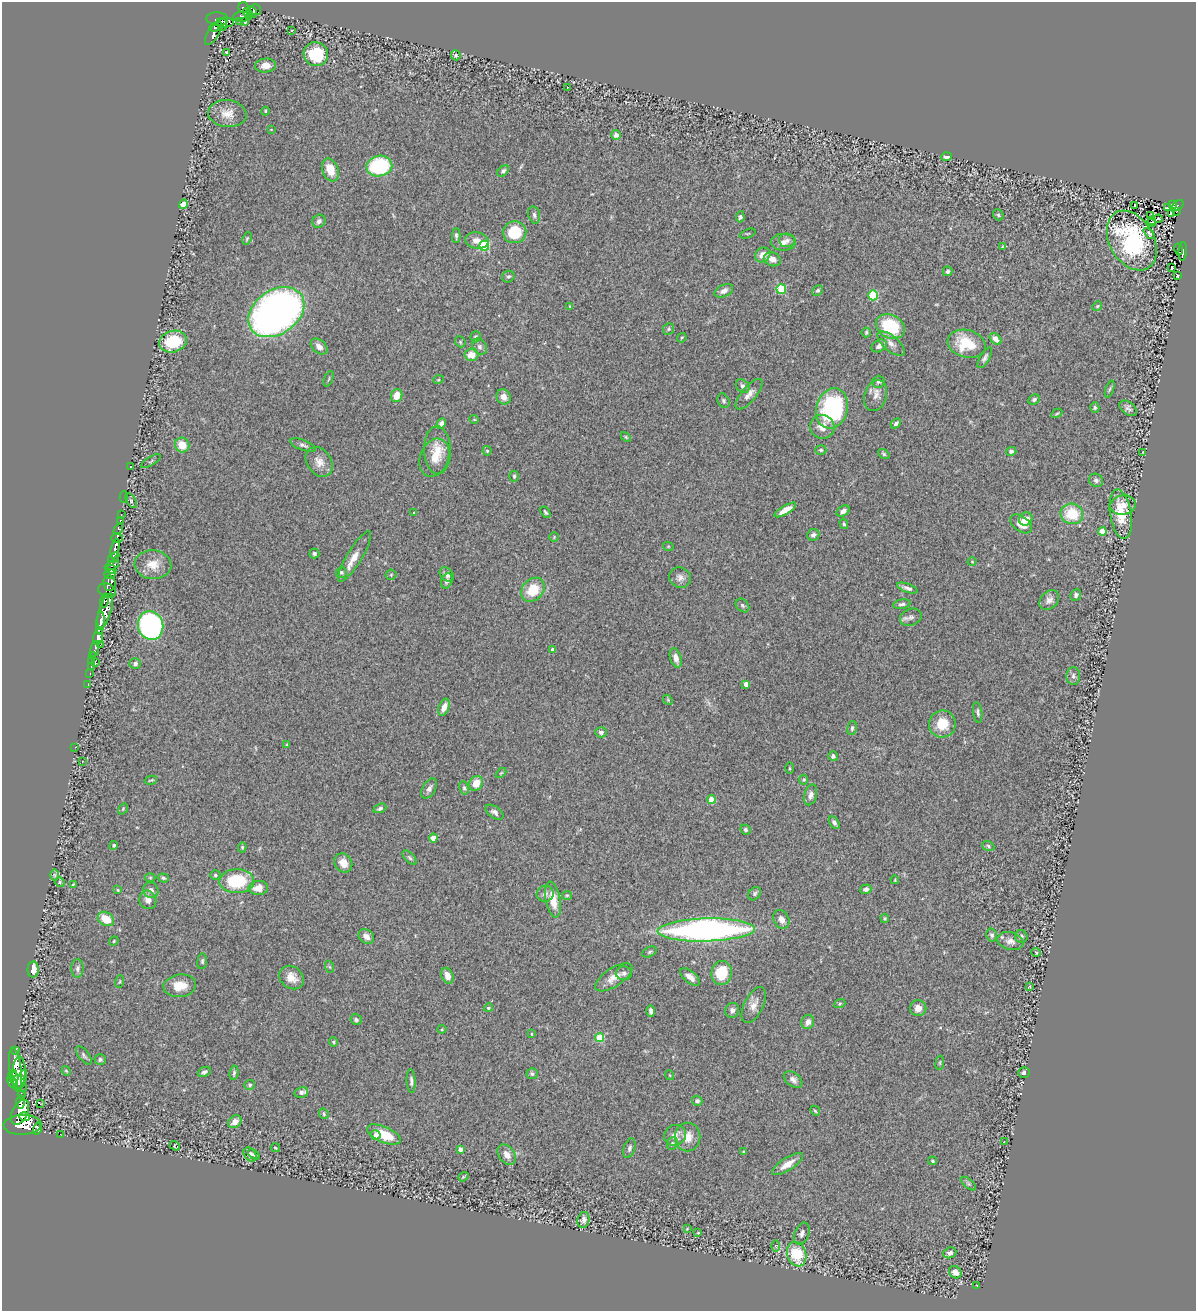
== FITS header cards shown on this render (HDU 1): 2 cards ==
NAXIS1  =                 1194
NAXIS2  =                 1309

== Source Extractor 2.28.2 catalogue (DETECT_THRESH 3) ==
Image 1194 x 1309 px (HDU 1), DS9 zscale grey, 1 PNG px = 1 image px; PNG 1198 x 1313 px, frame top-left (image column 1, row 1309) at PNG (2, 2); each listed source drawn as its Kron ellipse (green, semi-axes under 4 px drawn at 4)
Background 0.573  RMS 0.07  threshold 0.211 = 3 sigma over >= 5 px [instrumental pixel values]
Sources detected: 319; all 319 listed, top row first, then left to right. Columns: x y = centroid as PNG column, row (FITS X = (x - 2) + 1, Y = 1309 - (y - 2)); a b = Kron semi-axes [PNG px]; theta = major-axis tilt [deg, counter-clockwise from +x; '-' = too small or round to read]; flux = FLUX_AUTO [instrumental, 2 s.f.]
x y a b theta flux
244 8 6 5 - 270
256 10 5 5 - 81
252 12 6 4 -63 220
248 13 6 3 -43 240
242 17 9 5 3 220
217 19 11 7 -5 450
240 21 3 3 - 99
244 22 3 2 - 9.4
225 23 9 5 1 250
222 25 6 5 - 340
215 27 5 3 - 140
292 31 3 3 - 6.7
213 33 13 5 59 200
226 52 3 3 - 5.1
316 54 12 11 - 220
456 55 5 5 - 8
266 65 10 7 3 38
567 87 2 2 - 3.1
265 111 4 4 - 4.3
227 114 19 13 -5 62
271 129 3 2 - 3.2
616 135 5 5 - 23
947 157 5 3 - 19
379 166 13 10 9 360
330 170 12 8 -70 76
503 171 7 4 43 11
183 204 5 4 - 61
1135 205 3 2 - 3.2
1172 205 3 2 - 22
1178 205 6 3 39 80
1167 207 3 2 - 3.4
1177 211 3 3 - 10
1171 213 3 2 - 4.1
534 215 9 5 -76 14
998 215 6 5 - 6.5
1150 215 4 2 - 2.8
740 217 5 4 - 8.6
1158 219 4 3 - 6.5
1151 220 3 2 - 4.2
319 221 7 6 - 18
1151 223 5 3 - 7.6
515 232 11 11 - 170
1149 233 6 3 -45 8.5
748 234 8 2 21 4.1
456 235 7 4 87 9.9
247 238 6 3 64 5.5
787 240 8 7 - 15
477 241 12 8 -10 36
1132 241 32 22 -60 550
783 242 12 8 -1 27
484 246 5 5 - 280
1002 247 4 3 - 3.8
1178 249 6 3 -77 32
1183 251 9 3 84 77
763 255 8 7 - 46
772 259 9 6 -22 33
1172 268 3 2 - 5.3
948 271 5 4 - 11
1177 276 3 2 - 3.8
508 277 6 5 - 9.9
781 289 5 5 - 240
818 290 6 4 43 10
724 291 10 6 26 21
873 295 5 4 - 250
570 306 4 4 - 4.7
1097 306 5 4 - 5.5
276 312 30 22 35 2900
890 327 15 11 -27 260
669 329 6 5 - 8.5
866 332 5 4 - 8.1
475 337 5 5 - 9.2
682 338 5 3 - 5.1
996 339 7 4 -44 39
173 342 14 10 17 200
460 342 6 5 - 6.7
891 344 16 7 -40 32
967 344 19 13 -15 170
319 346 9 6 -41 28
879 346 8 5 30 21
479 347 8 6 -48 13
471 355 7 6 - 50
985 358 11 5 59 14
329 379 8 2 69 5.4
438 380 5 3 - 3.9
878 382 6 6 - 11
743 386 7 6 - 17
1110 389 9 4 71 8.4
749 394 19 7 49 31
397 395 7 5 71 65
876 395 16 11 72 37
504 397 8 7 - 30
1034 400 6 5 - 13
724 401 7 5 -60 11
832 408 20 15 74 580
1095 408 5 4 - 7.9
1128 408 10 6 -39 16
1057 413 6 2 30 5.2
474 419 5 3 - 3.8
896 423 5 4 - 13
441 424 5 4 - 19
822 427 12 11 - 46
626 437 6 3 -45 5
182 445 7 7 - 70
303 445 13 5 -21 16
437 450 24 13 -88 86
821 450 5 4 - 6.2
487 451 4 4 - 5.8
1011 451 5 4 - 12
1143 452 3 2 - 3.6
884 454 6 4 -37 7.4
434 458 20 14 68 98
151 461 11 3 32 5.4
319 462 16 12 -54 49
130 467 2 2 - 3.8
514 476 5 4 - 8.3
1096 480 7 6 - 13
124 497 6 2 -90 15
131 501 8 4 -59 6.9
1123 505 13 9 7 38
785 510 12 4 31 43
843 511 7 5 33 20
545 512 6 4 -56 8.8
414 513 4 3 - 5.5
1072 514 11 10 - 150
1121 514 25 10 -81 140
121 515 3 2 - 3.5
1026 519 7 6 - 58
120 520 3 3 - 47
844 524 5 4 - 6.5
1021 524 12 7 -36 43
118 529 6 3 59 180
1102 531 4 4 - 67
813 535 6 5 - 13
554 537 5 4 - 5.5
117 538 6 5 - 310
668 546 5 3 - 4.4
115 549 10 4 76 1200
314 553 5 5 - 10
355 557 29 7 58 59
114 558 6 4 35 600
972 562 4 3 - 3.1
112 565 7 4 24 660
153 565 18 14 -5 71
111 569 5 3 - 1000
341 572 5 5 - 8.1
110 574 5 5 - 1100
447 574 8 6 -45 20
391 575 5 5 - 5.7
680 577 11 10 - 27
447 581 8 5 69 14
109 583 8 6 -83 850
907 588 10 3 -20 17
107 590 9 6 -19 420
533 590 13 10 49 140
1076 595 6 5 - 10
105 600 7 4 73 380
1049 600 11 8 44 27
902 604 9 4 9 12
742 605 7 6 - 11
105 611 18 6 73 620
911 617 11 8 21 20
100 623 11 4 85 1700
151 626 14 12 -73 980
98 637 8 5 77 1500
100 645 2 2 - 5.3
95 649 8 3 79 120
553 650 4 4 - 37
93 656 3 2 - 18
676 658 10 5 -73 26
92 660 3 2 - 13
96 663 3 3 - 70
135 664 6 5 - 12
91 666 3 2 - 24
90 673 3 2 - 3.6
1073 676 9 7 89 15
88 684 3 2 - 8.1
746 684 4 4 - 31
668 700 5 4 - 5.1
444 707 9 5 71 33
978 712 10 4 -81 12
942 724 13 13 - 100
852 728 7 4 76 9.7
601 732 6 5 - 14
287 745 4 4 - 5.6
75 747 2 2 - 87
833 756 5 5 - 14
82 761 2 2 - 2.9
789 768 5 3 - 4.9
501 773 6 3 44 5
151 780 6 3 14 5.8
804 780 5 4 - 6.9
476 783 8 6 55 65
429 788 11 6 59 19
464 788 7 5 -80 9.3
810 795 10 6 74 23
712 799 4 4 - 110
380 808 7 4 24 11
123 809 6 3 54 5
494 812 10 5 -34 18
834 822 7 4 -58 13
745 830 5 4 - 10
433 838 4 4 - 63
114 845 4 4 - 7.5
988 846 6 4 -22 8.4
242 847 5 4 - 5.5
410 858 9 4 -48 9.7
343 863 10 8 -57 48
54 875 6 4 -89 7.2
215 875 5 4 - 7.8
150 877 5 3 - 4.7
163 878 6 4 -17 7.8
895 880 4 3 - 4.3
237 881 17 12 2 260
60 882 5 4 - 6.7
73 884 3 2 - 4.2
258 888 10 7 6 44
866 889 5 4 - 15
118 890 4 4 - 4
151 890 8 7 - 23
545 894 8 8 - 19
755 894 7 5 49 10
567 895 5 4 - 5.5
148 900 9 8 - 30
553 900 18 7 -80 81
885 918 5 4 - 5.4
106 919 9 6 -33 95
781 919 10 7 -63 29
706 930 48 11 2 1800
992 935 6 5 - 11
366 936 8 6 -40 27
1021 937 6 6 - 11
114 941 5 4 - 5.2
1010 941 13 9 -14 29
650 952 7 5 28 8.1
1036 952 5 3 - 4.1
202 961 8 5 83 9.4
330 967 6 4 -70 5.9
77 968 9 6 90 15
33 969 8 5 89 41
624 973 8 7 - 14
722 973 12 10 80 150
447 976 8 5 -69 41
291 977 13 11 -38 52
614 977 21 9 32 52
690 977 11 5 -38 32
120 982 6 3 71 4.4
180 986 16 11 7 79
1029 987 3 2 - 3.9
840 1004 6 4 20 5.9
754 1005 19 9 63 41
488 1008 4 4 - 6.9
918 1008 8 8 - 35
732 1010 7 7 - 19
651 1011 6 3 -88 14
356 1020 6 5 - 12
808 1022 7 6 - 27
442 1029 4 4 - 4.7
532 1034 4 2 - 3.4
600 1038 4 4 - 210
333 1042 5 4 - 5.6
16 1050 3 3 - 93
84 1055 11 5 -52 12
100 1059 5 5 - 11
940 1063 7 3 82 6.2
16 1070 22 6 -82 4900
66 1071 5 4 - 5
204 1072 7 4 25 12
1024 1072 6 5 - 13
19 1073 16 6 87 2100
234 1073 7 4 82 9.4
14 1074 4 3 - 540
532 1074 5 5 - 10
669 1075 5 3 - 4.2
22 1079 10 3 70 1300
793 1080 10 6 -37 20
411 1081 12 4 -87 14
12 1082 7 4 -66 1200
18 1082 12 6 -51 2100
250 1085 5 5 - 7.5
301 1092 7 5 12 18
21 1095 3 3 - 91
697 1101 5 5 - 15
20 1102 6 3 89 440
40 1103 3 2 - 4
815 1111 6 4 -45 6.4
20 1112 13 7 64 2300
324 1114 6 4 -63 7.9
24 1117 5 3 - 770
235 1122 7 5 37 31
22 1125 19 10 2 4400
38 1128 6 3 77 270
60 1134 2 2 - 21
384 1134 18 8 -23 120
375 1135 5 4 - 18
675 1135 11 10 - 40
688 1137 14 13 - 60
1004 1142 3 2 - 2.8
672 1143 6 5 - 9.8
175 1146 5 3 - 5.5
275 1148 5 3 - 3.7
629 1148 10 5 72 13
460 1149 4 4 - 22
744 1152 3 3 - 6.1
250 1154 8 5 -50 13
254 1154 6 3 -40 11
507 1155 11 7 -54 37
932 1161 4 3 - 6.2
788 1164 18 6 33 57
463 1177 5 2 - 5.4
968 1184 9 4 -39 9.6
583 1220 8 6 77 19
687 1229 3 2 - 3.4
698 1233 4 2 - 3.2
802 1234 11 7 67 23
775 1246 6 4 -89 7
950 1253 7 5 21 14
797 1254 12 9 -72 220
955 1272 7 5 -42 31
977 1286 4 2 - 3.9